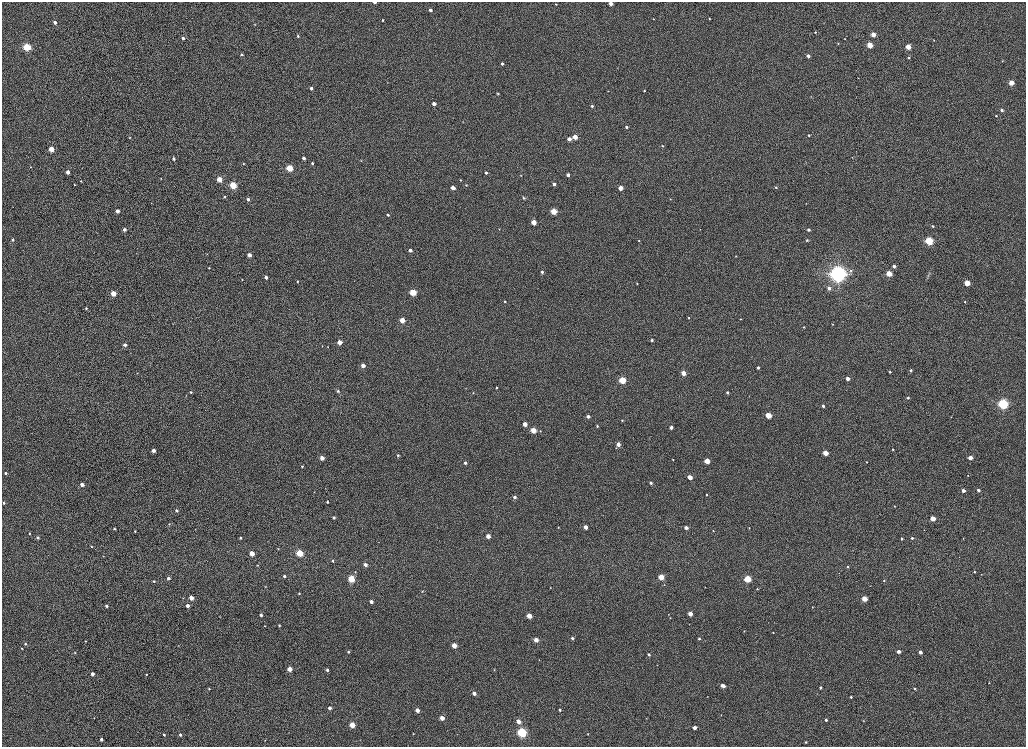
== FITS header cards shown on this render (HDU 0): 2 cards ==
NAXIS1  =                 2048
NAXIS2  =                 1489

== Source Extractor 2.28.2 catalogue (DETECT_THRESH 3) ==
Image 2048 x 1489 px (HDU 0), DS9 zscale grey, zoomed out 1/2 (1 PNG px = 2 x 2 image px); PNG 1028 x 749 px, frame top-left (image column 1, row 1489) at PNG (2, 2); no overlay
Background 1010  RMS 3.6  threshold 10.7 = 3 sigma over >= 5 px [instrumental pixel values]
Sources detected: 274; all 274 listed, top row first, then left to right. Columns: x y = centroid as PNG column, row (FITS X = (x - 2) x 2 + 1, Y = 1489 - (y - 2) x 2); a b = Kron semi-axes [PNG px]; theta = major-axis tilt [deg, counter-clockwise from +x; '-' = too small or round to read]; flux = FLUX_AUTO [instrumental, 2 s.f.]
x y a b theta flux
375 2 3 2 - 1800
611 3 3 3 - 5900
556 4 3 2 - 540
430 10 3 3 - 2300
709 18 2 2 - 620
654 19 3 2 - 430
383 20 3 3 - 730
55 22 3 3 - 4000
255 24 3 2 - 350
815 32 3 3 - 770
873 34 3 3 - 11000
298 36 3 3 - 1000
183 38 3 3 - 2200
845 39 3 3 - 600
934 40 3 3 - 440
838 43 3 2 - 490
870 45 3 3 - 21000
908 46 3 3 - 16000
27 47 4 3 - 52000
242 55 3 3 - 910
808 56 3 3 - 3800
909 58 3 3 - 980
1002 61 3 2 - 470
502 64 3 3 - 1600
617 68 2 2 - 240
858 78 2 2 - 320
1011 82 3 3 - 14000
311 88 3 3 - 2700
608 91 3 2 - 390
644 91 3 2 - 750
498 94 3 3 - 750
811 96 3 2 - 270
434 104 3 3 - 4300
592 106 3 3 - 1400
1002 110 3 3 - 1500
996 116 3 3 - 840
626 127 3 3 - 1800
809 135 4 3 - 690
130 137 2 2 - 410
575 137 3 3 - 13000
569 139 3 3 - 5100
662 146 3 3 - 630
51 149 3 3 - 16000
852 157 3 2 - 370
304 158 3 2 - 2800
173 159 3 2 - 2400
361 161 3 2 - 360
312 163 3 2 - 1300
243 164 3 3 - 560
30 167 3 2 - 320
289 168 3 3 - 35000
68 172 3 3 - 5400
486 173 3 3 - 1500
521 175 3 2 - 400
568 175 3 3 - 2900
161 178 2 2 - 410
219 179 3 3 - 17000
460 180 3 3 - 510
81 181 3 3 - 740
554 184 3 3 - 3100
75 185 3 2 - 540
233 185 3 3 - 44000
466 185 3 3 - 670
776 187 3 3 - 690
453 188 3 3 - 7200
620 188 3 3 - 9500
224 197 3 3 - 960
523 198 5 3 - 1000
248 199 3 3 - 3100
670 199 3 2 - 370
806 203 2 2 - 240
117 211 3 3 - 5300
554 211 3 3 - 25000
388 215 3 2 - 1400
534 222 3 3 - 15000
933 226 3 3 - 970
124 229 3 2 - 2700
499 229 3 2 - 300
700 229 2 2 - 300
809 229 3 3 - 2500
13 240 3 2 - 2100
807 240 3 3 - 910
639 241 3 3 - 450
929 241 3 3 - 74000
410 250 3 3 - 3300
207 254 2 2 - 260
249 255 3 3 - 5200
736 256 3 2 - 400
894 266 3 3 - 2700
209 268 2 2 - 490
851 271 4 4 - 1200
542 272 3 3 - 1500
889 273 3 3 - 17000
838 274 5 5 - 510000
928 275 7 3 70 1300
266 277 3 3 - 3400
242 280 2 2 - 380
297 281 3 3 - 780
967 283 3 3 - 20000
637 284 2 2 - 630
829 288 3 3 - 2500
413 292 3 3 - 36000
113 293 3 3 - 17000
1025 299 4 1 - 300
505 301 3 2 - 700
965 302 3 3 - 660
86 308 3 3 - 770
689 318 3 3 - 840
740 319 3 2 - 420
402 320 3 3 - 14000
173 324 3 2 - 220
832 324 3 3 - 520
804 327 3 3 - 520
652 340 3 2 - 1600
339 342 3 3 - 9000
125 345 3 3 - 2900
322 346 3 2 - 330
328 347 3 2 - 430
363 365 3 3 - 7600
758 368 3 3 - 2200
911 370 3 3 - 1500
890 372 3 2 - 880
137 373 3 2 - 370
683 373 3 3 - 12000
848 379 3 3 - 5700
622 380 3 3 - 45000
496 387 3 2 - 820
338 391 5 4 - 1200
191 392 3 3 - 1000
727 392 3 3 - 1300
473 393 3 3 - 470
908 398 3 3 - 1100
1003 404 4 3 - 180000
823 406 3 3 - 2000
768 415 3 3 - 26000
588 416 3 3 - 3200
622 420 3 3 - 530
525 424 3 3 - 8300
597 426 3 3 - 860
671 427 3 3 - 4200
533 430 3 3 - 19000
540 431 3 2 - 470
26 442 3 2 - 280
618 444 3 3 - 6700
893 449 3 2 - 750
153 450 3 3 - 4800
825 453 3 3 - 16000
398 455 3 2 - 1000
322 458 3 3 - 6800
970 458 3 3 - 6800
673 460 3 2 - 410
707 461 3 3 - 17000
867 462 3 2 - 540
465 463 3 2 - 1700
302 466 3 2 - 880
5 473 3 2 - 1300
968 475 2 2 - 310
690 477 3 3 - 12000
651 483 3 3 - 1900
82 485 3 3 - 5000
963 490 3 3 - 4000
978 490 3 3 - 1800
314 492 2 2 - 270
706 494 3 3 - 720
514 497 3 3 - 2500
327 502 3 2 - 1200
4 503 3 3 - 870
894 506 3 3 - 570
176 510 3 3 - 1800
334 517 3 3 - 1800
933 518 3 3 - 10000
169 524 3 3 - 550
558 527 3 2 - 390
585 527 3 3 - 7100
686 527 3 3 - 3900
749 528 2 2 - 370
114 529 2 2 - 1100
195 529 3 2 - 270
924 530 2 2 - 290
135 531 4 3 - 530
713 531 3 3 - 430
29 533 3 2 - 740
488 536 3 3 - 9000
38 538 3 3 - 1900
240 538 3 3 - 1200
912 538 3 3 - 1400
963 538 3 2 - 320
902 539 3 2 - 1100
379 542 3 2 - 220
92 546 3 3 - 730
278 549 3 3 - 460
252 553 3 3 - 15000
299 553 4 3 - 41000
103 556 3 3 - 410
333 561 3 3 - 1000
258 565 3 3 - 520
365 565 3 3 - 3900
847 567 3 3 - 740
355 572 3 3 - 450
974 572 3 3 - 870
981 574 2 2 - 270
284 576 2 2 - 1700
661 577 3 3 - 24000
168 578 3 3 - 2500
351 579 3 3 - 44000
747 579 3 3 - 37000
884 580 3 3 - 570
154 581 3 2 - 900
664 585 3 2 - 320
265 587 2 2 - 380
705 587 3 2 - 240
550 588 2 2 - 320
757 589 3 2 - 450
422 591 2 2 - 430
299 593 3 3 - 760
191 598 3 3 - 9400
864 599 3 3 - 16000
371 602 3 2 - 4300
107 606 3 2 - 1500
188 606 3 3 - 4400
812 607 3 2 - 300
690 614 3 3 - 8600
261 615 3 2 - 2300
220 616 2 2 - 230
529 616 3 3 - 14000
265 626 2 2 - 470
279 626 2 2 - 860
744 631 2 2 - 370
773 632 2 2 - 550
572 638 3 2 - 1700
699 639 3 2 - 1200
536 640 3 3 - 10000
85 641 2 2 - 460
25 644 3 2 - 1100
454 645 3 3 - 14000
178 646 2 2 - 200
22 648 2 2 - 490
899 651 3 3 - 5200
348 652 3 2 - 1100
920 652 3 3 - 3900
75 653 2 2 - 430
649 654 3 2 - 1800
539 660 2 2 - 270
290 669 3 3 - 13000
327 670 3 2 - 1600
494 670 3 2 - 330
92 674 3 2 - 4300
146 674 2 2 - 590
989 683 3 3 - 400
723 686 4 3 - 5400
820 687 3 2 - 1100
915 688 3 3 - 1100
209 689 3 2 - 540
474 693 3 3 - 5400
707 697 3 2 - 210
851 697 3 2 - 1200
330 708 3 3 - 3500
417 710 3 3 - 7600
560 710 3 2 - 1300
94 718 3 2 - 300
442 718 3 3 - 8900
826 720 3 2 - 1700
518 721 3 3 - 7700
863 721 2 2 - 290
352 725 3 3 - 19000
694 728 3 3 - 5700
522 732 4 3 - 140000
180 734 3 2 - 1700
413 734 2 2 - 490
588 734 3 2 - 510
164 735 3 2 - 1100
101 739 3 2 - 2300
265 740 2 2 - 290
806 742 3 3 - 690
At the frame edge (FLAGS 8, measured only in part): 3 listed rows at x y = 375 2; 611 3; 1025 299

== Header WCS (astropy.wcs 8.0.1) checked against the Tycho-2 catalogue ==
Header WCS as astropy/WCSLIB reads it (CRVAL/CRPIX/CD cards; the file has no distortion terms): RA---TAN/DEC--TAN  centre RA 23:45:54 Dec +45:10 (356.47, +45.17 deg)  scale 0.396 arcsec/px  FOV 13.5' x 9.8'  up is +165 deg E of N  parity normal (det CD < 0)
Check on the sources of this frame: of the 60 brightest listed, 3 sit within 1.5 arcsec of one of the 3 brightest Tycho-2 stars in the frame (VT <= 11.56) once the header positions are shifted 1.04 arcsec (0.53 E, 0.89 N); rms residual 0.31 arcsec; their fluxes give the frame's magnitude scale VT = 23.25 - 2.5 log10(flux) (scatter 0.16 mag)
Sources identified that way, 2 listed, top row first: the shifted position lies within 1.5 arcsec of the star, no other Tycho-2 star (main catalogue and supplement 1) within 3.0 arcsec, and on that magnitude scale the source's flux lands within +1.5 / -3 mag of the star's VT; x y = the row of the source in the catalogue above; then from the Tycho-2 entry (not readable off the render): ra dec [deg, ICRS J2000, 3 dp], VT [Tycho-2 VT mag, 2 dp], TYC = Tycho-2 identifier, HIP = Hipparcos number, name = IAU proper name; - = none
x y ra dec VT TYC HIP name
27 47 356.356 +45.071 11.46 3638-2367-1 - -
299 553 356.395 +45.194 11.56 3638-2323-1 - -